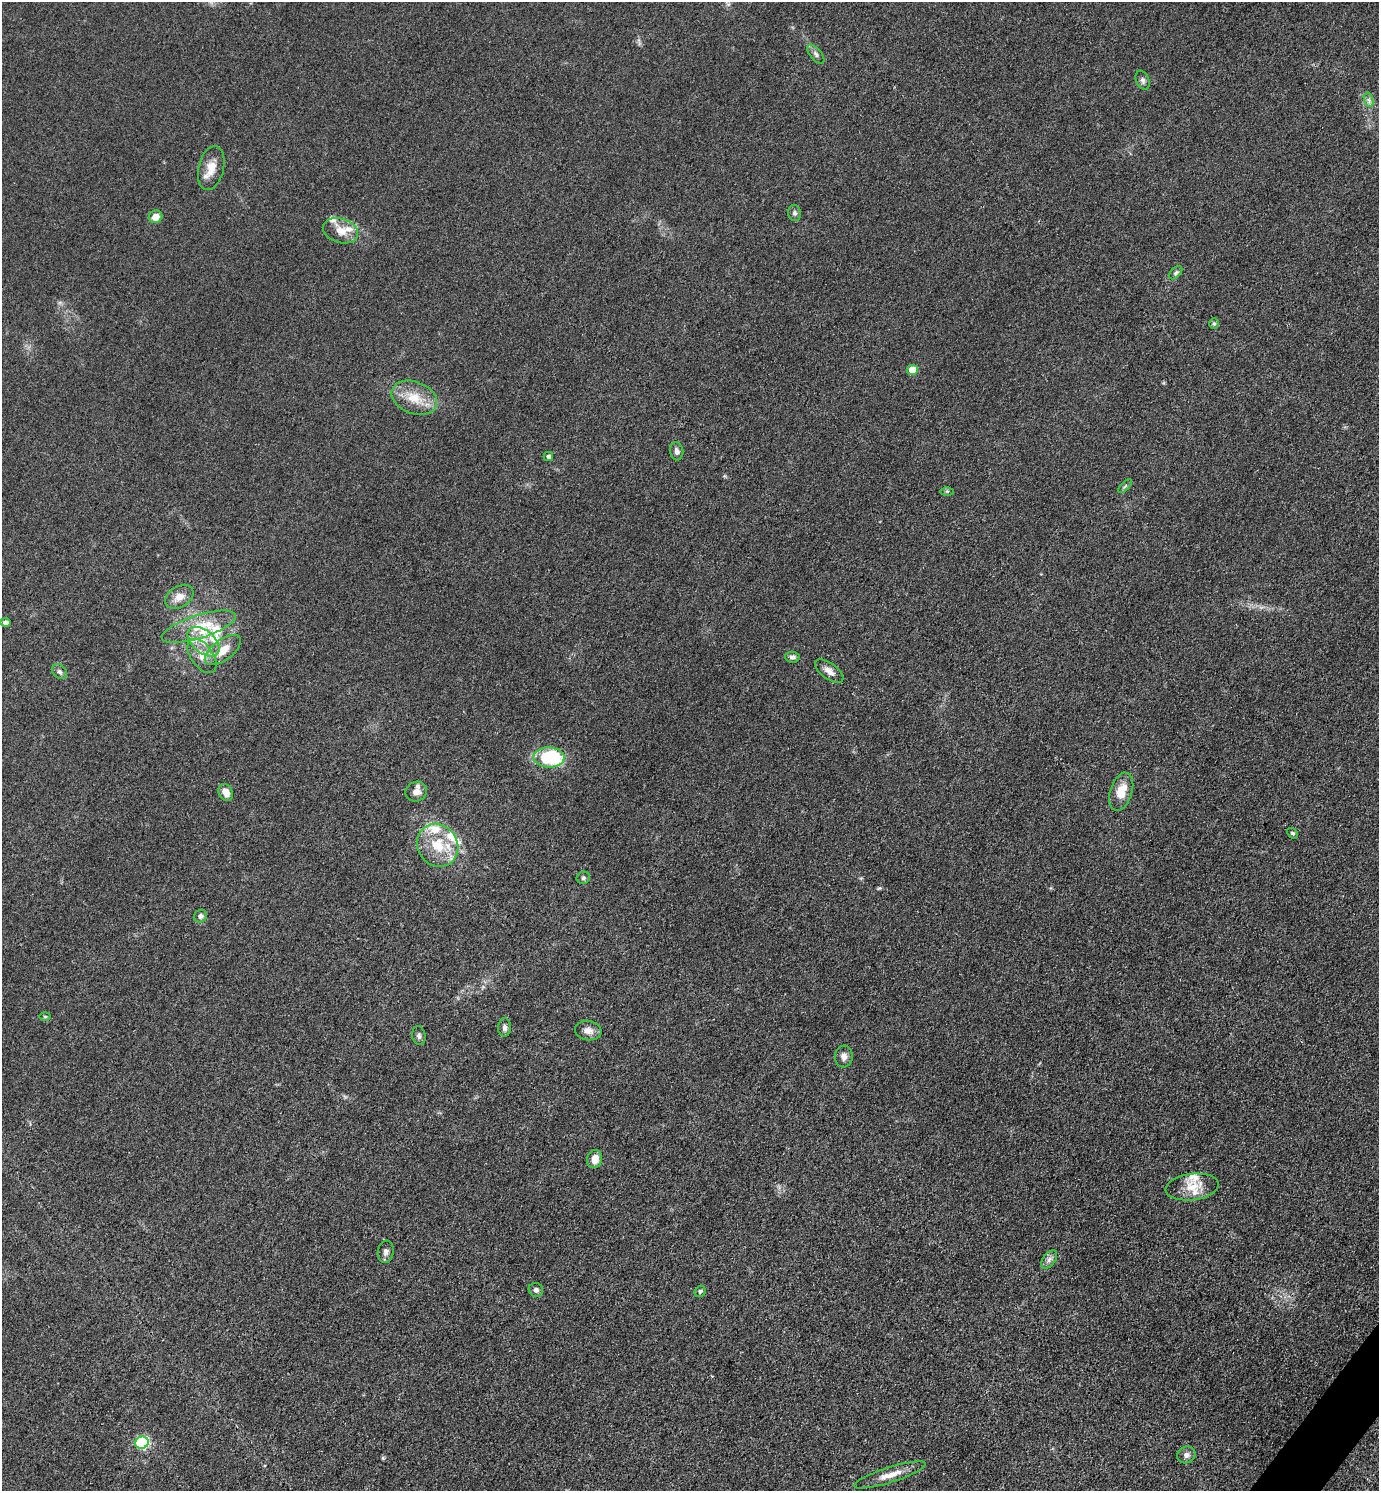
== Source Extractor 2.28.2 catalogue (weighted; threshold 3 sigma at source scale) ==
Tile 6 of 4 x 4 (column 2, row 2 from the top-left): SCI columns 1674-3050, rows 2979-4467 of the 5960 x 5956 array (HDU 1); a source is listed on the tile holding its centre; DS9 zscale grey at full resolution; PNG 1381 x 1493 px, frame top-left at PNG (2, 2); each listed source drawn as its Kron ellipse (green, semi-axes under 4 px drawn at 4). Shown black and unused: <1% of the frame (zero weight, under 3 of 4 exposures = <1% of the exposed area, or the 3 px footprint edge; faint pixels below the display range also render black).
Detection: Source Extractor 2.28.2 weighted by HDU 2 'WHT'; one run over the whole footprint, this tile lists its part. Background 0.0432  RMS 0.0051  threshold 0.0231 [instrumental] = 3 sigma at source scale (4.5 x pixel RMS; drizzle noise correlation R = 1.50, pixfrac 1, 0.05/0.05 arcsec/px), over >= 5 px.
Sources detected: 57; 11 inside a brighter listed object's ellipse — not listed separately; the other 46 listed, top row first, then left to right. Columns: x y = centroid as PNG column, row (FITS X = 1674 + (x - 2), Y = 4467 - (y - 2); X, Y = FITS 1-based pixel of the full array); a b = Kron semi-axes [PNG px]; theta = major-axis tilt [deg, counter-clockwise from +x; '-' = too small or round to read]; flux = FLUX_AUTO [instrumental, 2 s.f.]
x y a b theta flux
816 54 11 5 -51 1.8
1143 80 10 6 -65 1.6
1369 100 7 4 -71 1.4
211 168 22 12 76 7.3
794 213 8 6 -79 1.3
156 217 7 6 - 5.7
340 231 18 12 -18 6.8
1176 273 8 5 45 0.93
1214 324 5 5 - 0.85
912 370 5 5 - 12
414 398 24 16 -21 12
677 451 9 6 -82 1.8
548 457 5 4 - 1.2
1125 486 9 3 45 0.82
947 491 6 4 0 0.8
179 597 15 10 32 5.2
5 622 5 5 - 1.4
199 627 38 11 18 15
204 642 18 11 -40 9.2
223 650 21 10 36 9.4
202 656 20 11 -55 6.8
792 657 7 5 -5 1.4
829 671 16 8 -36 3.4
60 672 8 6 -44 1.6
549 757 15 10 -2 37
226 792 9 6 -60 4.6
416 792 11 9 26 3.9
1121 792 20 11 72 9.5
1293 833 6 4 -40 0.79
438 845 22 20 -54 18
583 878 7 6 - 1.1
200 916 7 6 - 1.5
45 1016 6 4 0 0.67
505 1027 9 6 89 1.9
588 1030 13 10 -9 3.8
419 1036 9 6 -81 1.4
844 1056 11 9 84 3.1
595 1159 9 7 72 5.2
1192 1187 26 13 7 8.9
386 1252 11 8 81 2.1
1049 1259 10 6 53 2.1
536 1290 7 7 - 1.6
700 1291 6 5 - 0.83
142 1443 7 6 - 74
1186 1455 9 8 - 2.4
890 1475 37 7 18 7.1